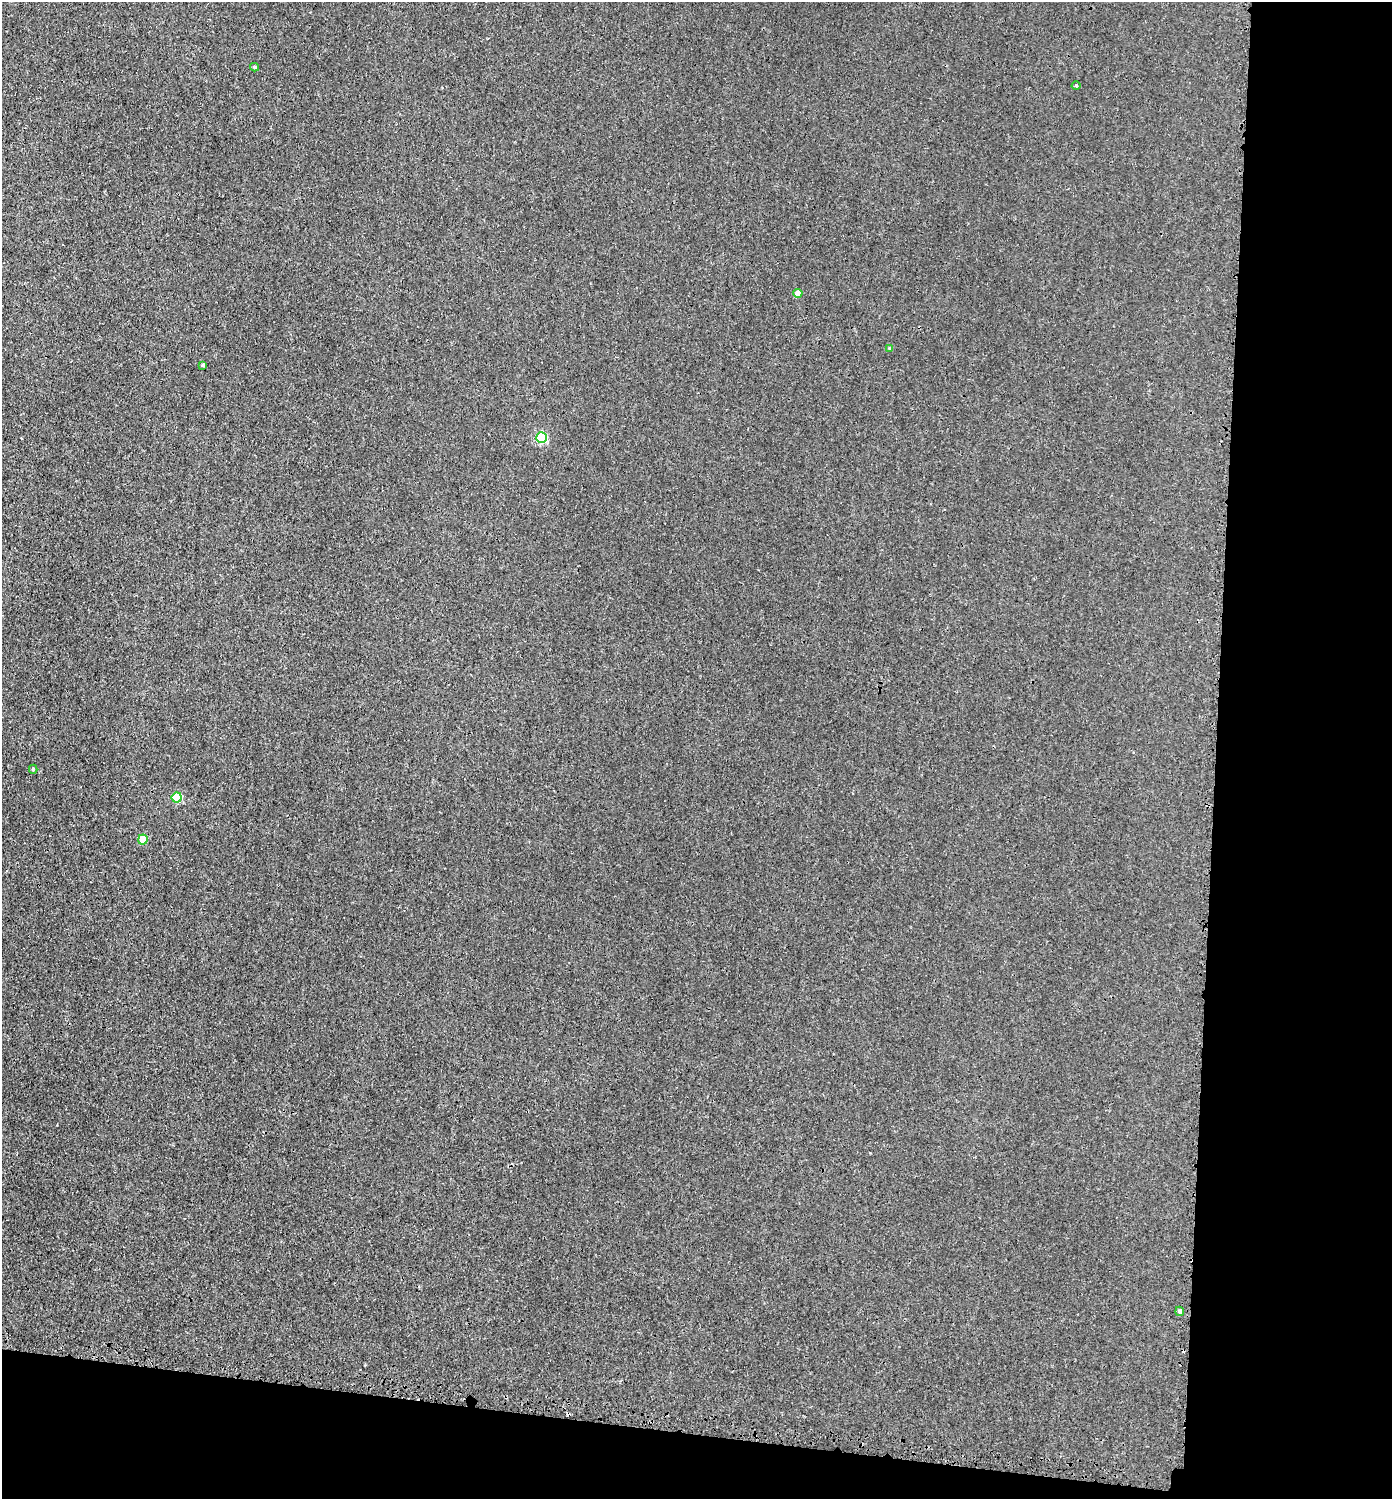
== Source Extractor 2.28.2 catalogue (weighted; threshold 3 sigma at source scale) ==
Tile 9 of 3 x 3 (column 3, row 3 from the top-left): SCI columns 3060-4449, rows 51-1547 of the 4623 x 4592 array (HDU 1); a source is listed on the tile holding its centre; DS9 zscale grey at full resolution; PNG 1394 x 1501 px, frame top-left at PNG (2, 2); each listed source drawn as its Kron ellipse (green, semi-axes under 4 px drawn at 4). Shown black and unused: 17% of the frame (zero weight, under 3 of 4 exposures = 7% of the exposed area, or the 3 px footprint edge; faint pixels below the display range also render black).
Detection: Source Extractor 2.28.2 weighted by HDU 2 'WHT'; one run over the whole footprint, this tile lists its part. Background 0.00902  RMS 0.0024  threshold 0.0108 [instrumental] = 3 sigma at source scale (4.5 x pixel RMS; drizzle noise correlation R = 1.50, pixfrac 1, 0.05/0.05 arcsec/px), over >= 5 px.
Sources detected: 11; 1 cosmic-ray / hot-pixel residue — neither listed nor drawn; the other 10 listed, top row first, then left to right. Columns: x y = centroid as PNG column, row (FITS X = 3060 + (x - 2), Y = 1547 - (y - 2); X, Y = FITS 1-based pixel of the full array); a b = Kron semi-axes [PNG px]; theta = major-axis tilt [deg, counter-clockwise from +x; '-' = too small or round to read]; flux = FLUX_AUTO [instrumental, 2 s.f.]
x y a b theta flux
254 67 4 4 - 0.27
1076 86 4 3 - 0.21
798 293 4 4 - 1.9
889 348 4 4 - 0.23
203 365 3 3 - 0.34
541 437 5 5 - 20
33 769 4 4 - 0.3
177 797 5 5 - 10
143 840 5 5 - 4.7
1180 1311 5 4 - 0.69